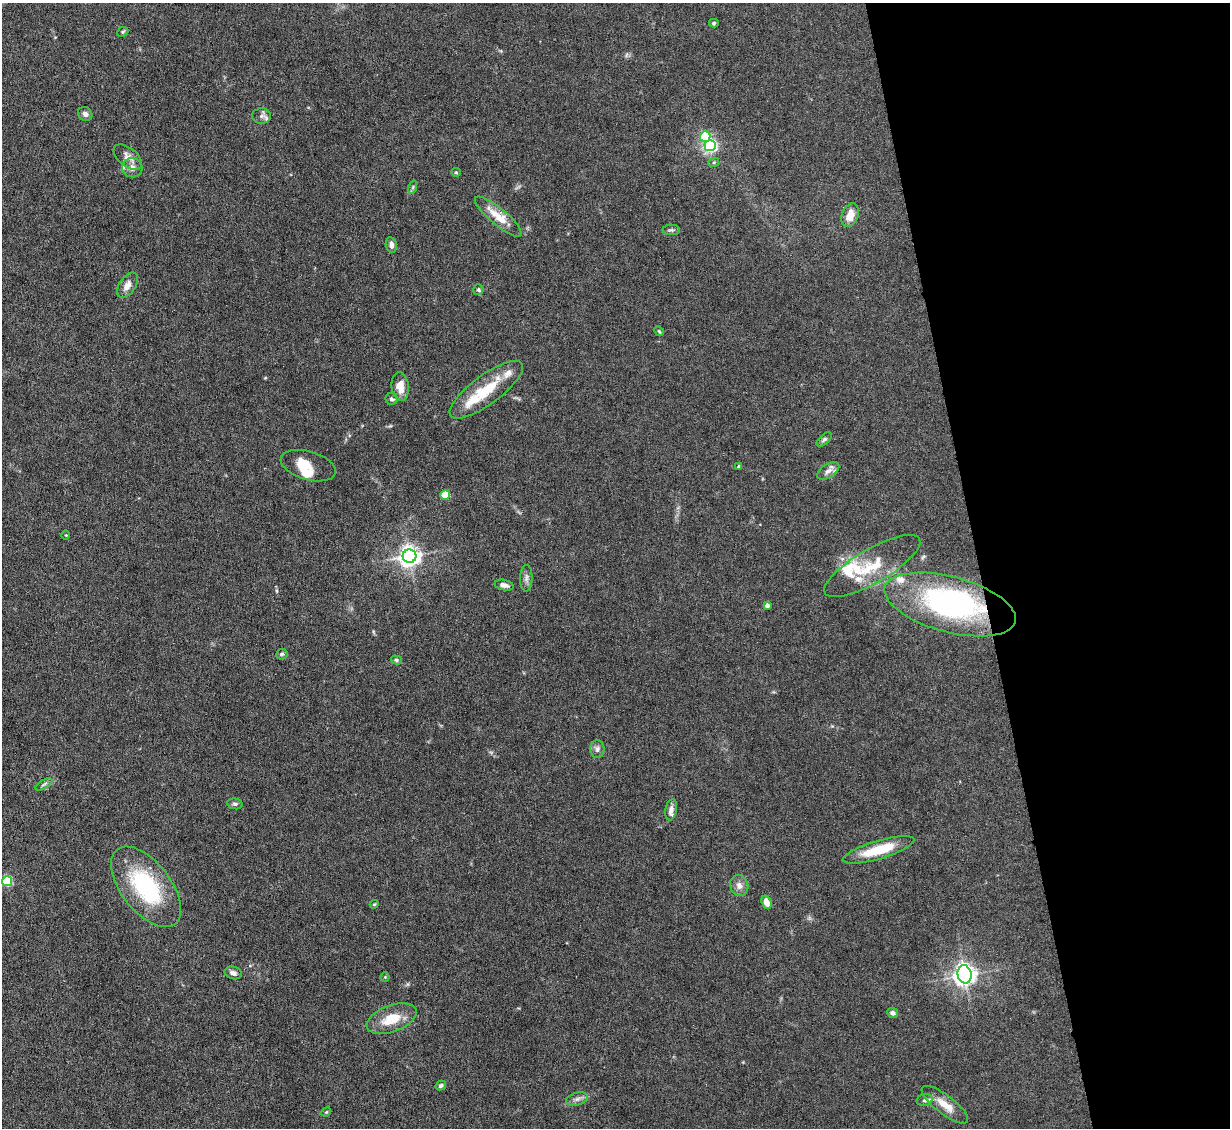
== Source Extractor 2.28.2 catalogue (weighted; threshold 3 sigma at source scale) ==
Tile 12 of 4 x 4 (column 4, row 3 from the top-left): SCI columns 3683-4910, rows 1376-2501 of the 4910 x 4886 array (HDU 1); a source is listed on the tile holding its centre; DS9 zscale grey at full resolution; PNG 1232 x 1130 px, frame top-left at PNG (2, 3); each listed source drawn as its Kron ellipse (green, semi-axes under 4 px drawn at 4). Shown black and unused: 20% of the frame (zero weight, under 4 of 8 exposures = <1% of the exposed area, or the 3 px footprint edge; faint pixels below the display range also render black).
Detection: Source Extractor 2.28.2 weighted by HDU 2 'WHT'; one run over the whole footprint, this tile lists its part. Background 0.0668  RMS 0.0031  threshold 0.0126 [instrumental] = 3 sigma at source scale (4.09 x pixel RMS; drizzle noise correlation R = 1.36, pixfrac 0.8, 0.05/0.05 arcsec/px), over >= 5 px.
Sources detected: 65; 2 inside a brighter object's white glare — neither listed nor drawn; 8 inside a brighter listed object's ellipse — not listed separately; the other 55 listed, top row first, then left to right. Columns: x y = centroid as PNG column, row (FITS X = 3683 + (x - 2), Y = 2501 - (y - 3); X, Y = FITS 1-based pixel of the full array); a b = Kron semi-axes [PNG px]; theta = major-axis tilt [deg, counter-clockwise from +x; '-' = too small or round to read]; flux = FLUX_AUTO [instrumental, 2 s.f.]
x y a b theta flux
714 23 5 4 - 0.43
123 32 6 4 23 0.43
85 114 8 6 -43 1
262 116 9 7 2 1.2
705 136 5 5 - 20
710 146 5 5 - 57
128 157 16 9 -38 2
714 162 5 3 - 0.32
132 168 10 9 - 2
456 172 5 4 - 0.38
413 187 7 4 72 0.47
850 215 12 8 69 3.6
498 217 29 8 -40 5.6
671 230 9 5 0 0.63
391 245 8 5 -80 1.2
127 285 14 8 56 2.2
478 290 5 5 - 0.47
659 331 5 4 - 0.34
400 386 14 8 -84 3.8
486 390 44 14 36 12
392 399 6 6 - 0.72
824 439 9 5 42 0.63
308 466 28 14 -16 5.6
739 467 4 4 - 0.97
828 471 12 6 32 1.4
445 495 5 4 - 9.8
66 535 5 3 - 0.29
409 556 7 6 - 180
872 566 54 17 30 11
526 578 13 6 88 1.2
504 585 10 5 -12 1.2
950 604 67 27 -15 58
767 605 4 4 - 1.2
282 654 6 5 - 0.68
396 660 5 4 - 0.49
597 749 9 7 89 1.1
44 784 9 4 30 0.58
235 804 8 5 -10 0.66
671 810 11 5 80 1.8
879 850 37 9 16 10
7 881 5 5 - 20
739 886 10 9 - 1.8
146 887 47 24 -52 29
766 902 7 5 -69 2.6
374 904 4 4 - 0.28
233 973 9 6 -15 1.1
965 974 9 7 -79 200
385 977 4 4 - 0.27
893 1013 5 5 - 1
392 1019 26 13 20 7
441 1086 5 4 - 0.55
577 1099 11 6 16 1.2
925 1100 8 6 15 0.83
945 1105 28 9 -37 4.6
326 1112 5 4 - 0.27
Overlapping masked pixels (flux is a lower limit): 1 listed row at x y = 950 604